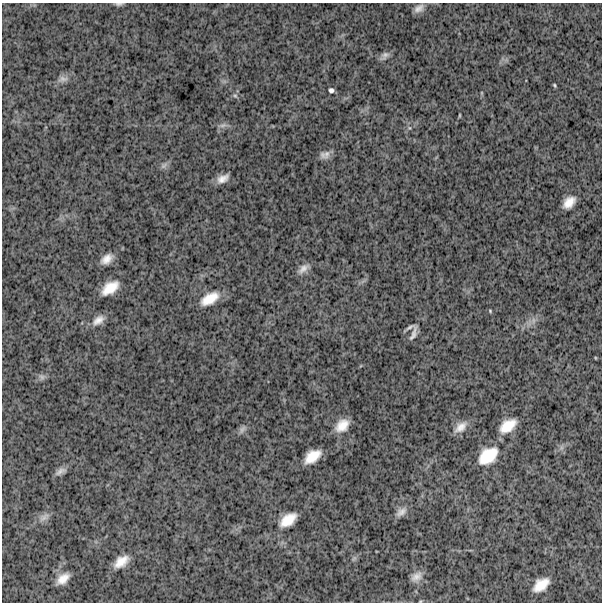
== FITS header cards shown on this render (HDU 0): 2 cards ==
NAXIS1  =                  600
NAXIS2  =                  600

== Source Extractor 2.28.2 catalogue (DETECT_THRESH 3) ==
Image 600 x 600 px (HDU 0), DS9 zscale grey, 1 PNG px = 1 image px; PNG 604 x 604 px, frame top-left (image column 1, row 600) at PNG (2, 3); no overlay
Background 1810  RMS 260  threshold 774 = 3 sigma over >= 5 px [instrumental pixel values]
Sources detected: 39; all 39 listed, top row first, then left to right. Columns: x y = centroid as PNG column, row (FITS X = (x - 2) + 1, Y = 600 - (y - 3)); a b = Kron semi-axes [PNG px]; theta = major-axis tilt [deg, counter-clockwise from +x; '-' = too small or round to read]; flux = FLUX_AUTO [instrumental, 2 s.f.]
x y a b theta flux
119 4 10 4 3 40000
419 8 13 8 32 100000
384 56 13 7 46 79000
63 79 14 8 6 100000
554 85 5 3 - 21000
331 90 6 5 - 45000
235 96 6 5 - 31000
459 115 5 2 - 18000
223 125 11 6 14 67000
327 154 15 10 65 110000
164 166 12 6 37 62000
223 179 14 8 28 140000
569 202 13 8 45 210000
107 259 14 9 38 170000
303 269 15 7 43 110000
110 288 16 9 35 320000
209 299 20 10 31 320000
490 311 5 4 - 18000
98 320 18 10 36 160000
533 320 9 4 82 58000
410 327 10 3 28 48000
413 334 19 5 69 83000
596 358 5 3 - 13000
42 377 9 9 - 61000
342 425 18 12 42 260000
508 426 19 11 36 330000
461 427 18 10 40 180000
242 429 12 6 57 67000
312 456 16 9 37 320000
488 456 21 13 38 490000
60 471 15 7 28 93000
401 512 15 9 34 110000
44 517 17 8 35 110000
288 520 20 11 38 310000
354 558 7 4 55 33000
121 562 17 10 36 250000
416 577 14 10 35 130000
63 579 17 10 40 190000
541 585 16 9 38 290000
At the frame edge (FLAGS 8, measured only in part): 2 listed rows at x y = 119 4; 416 577